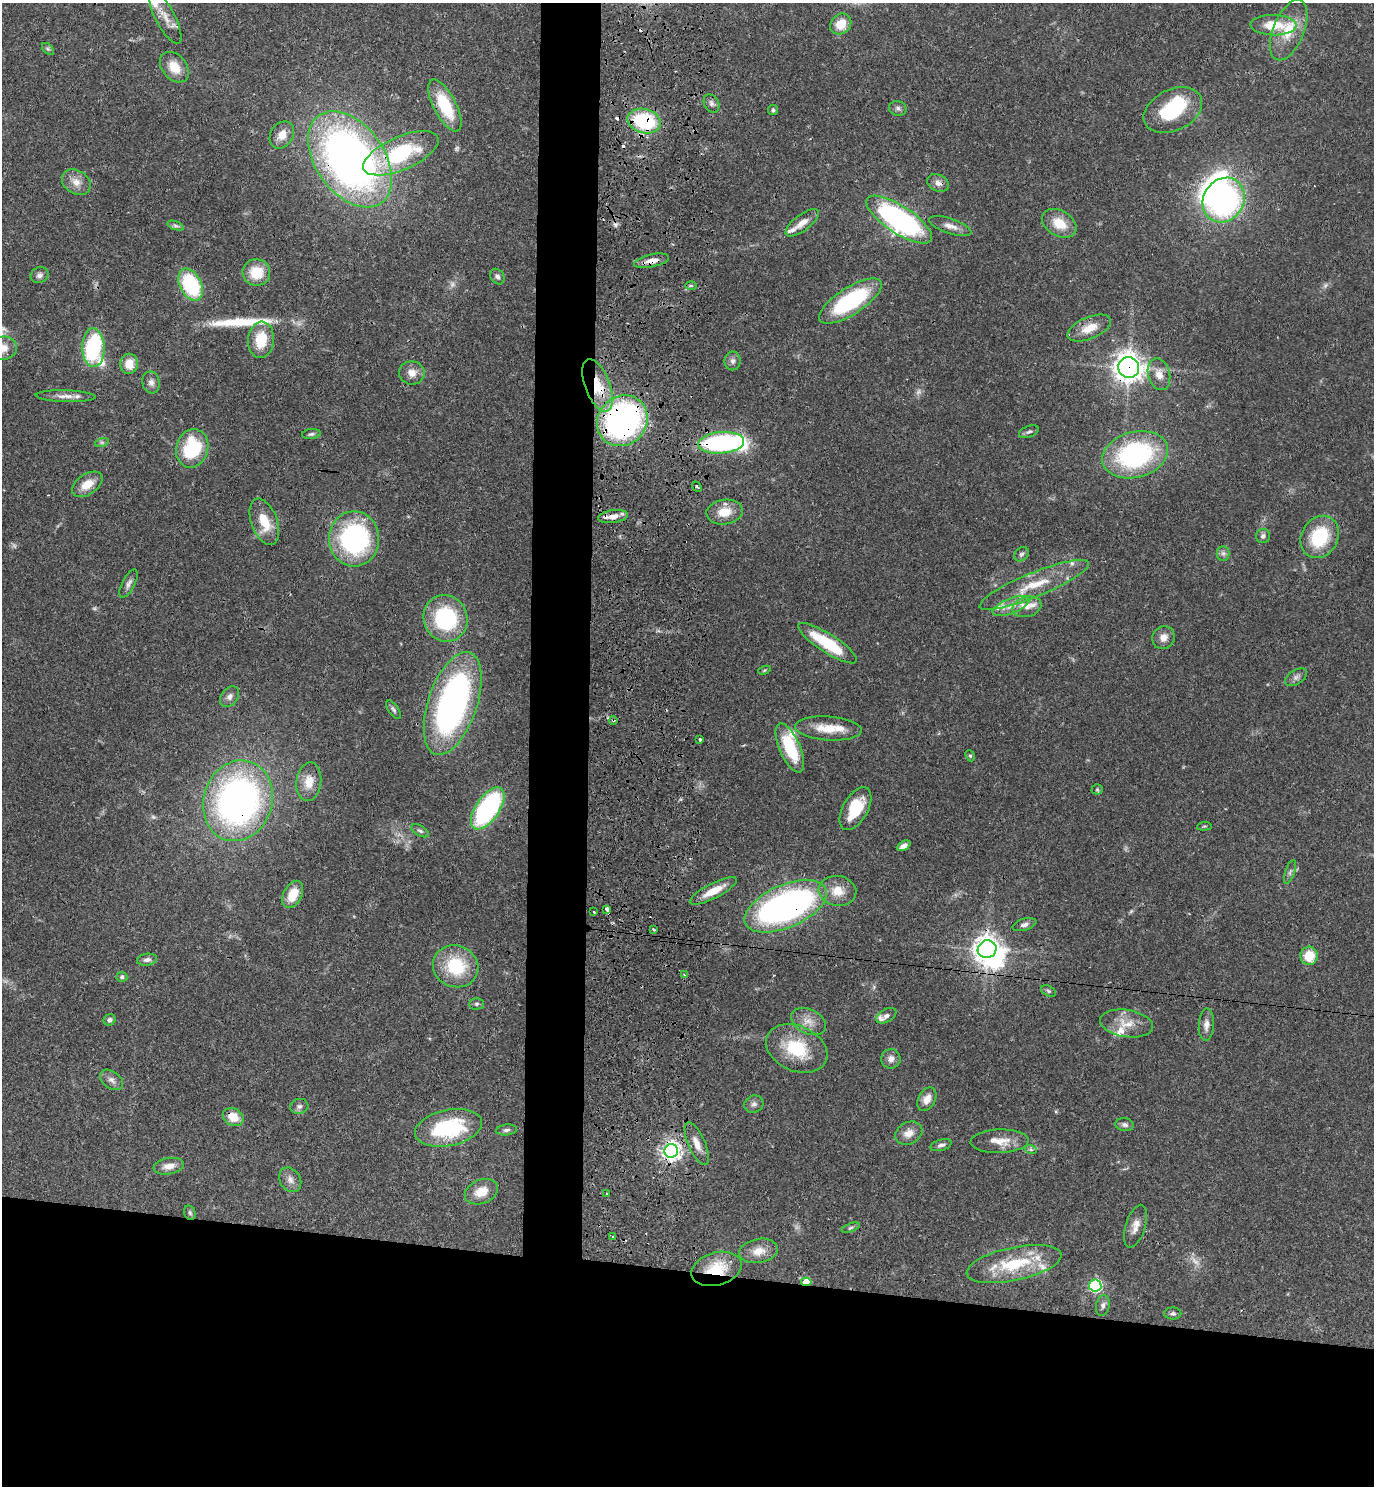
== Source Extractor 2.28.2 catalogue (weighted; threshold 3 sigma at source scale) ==
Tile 8 of 3 x 3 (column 2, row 3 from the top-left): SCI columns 1639-3010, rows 19-1502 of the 4601 x 4479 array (HDU 1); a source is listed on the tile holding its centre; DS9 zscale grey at full resolution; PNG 1376 x 1488 px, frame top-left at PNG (2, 3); each listed source drawn as its Kron ellipse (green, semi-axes under 4 px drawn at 4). Shown black and unused: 18% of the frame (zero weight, under 3 of 4 exposures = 6% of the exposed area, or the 3 px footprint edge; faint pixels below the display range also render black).
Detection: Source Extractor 2.28.2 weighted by HDU 2 'WHT'; one run over the whole footprint, this tile lists its part. Background 0.0595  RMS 0.0031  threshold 0.014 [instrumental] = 3 sigma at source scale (4.5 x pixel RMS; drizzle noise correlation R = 1.50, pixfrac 1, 0.05/0.05 arcsec/px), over >= 5 px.
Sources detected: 173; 11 too faint to see at this stretch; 5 inside a brighter object's white glare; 5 cosmic-ray / hot-pixel residue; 1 long thin detection or spike segment (spike, bleed or trail) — neither listed nor drawn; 14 inside a brighter listed object's ellipse — not listed separately; the other 137 listed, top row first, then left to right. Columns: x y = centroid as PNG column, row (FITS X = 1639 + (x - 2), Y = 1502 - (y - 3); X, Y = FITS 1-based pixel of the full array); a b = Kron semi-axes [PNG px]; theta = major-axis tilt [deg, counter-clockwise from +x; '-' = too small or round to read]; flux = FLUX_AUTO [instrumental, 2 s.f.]
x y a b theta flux
165 17 30 9 -63 4.5
841 24 11 9 43 5.3
1273 25 23 10 -1 8.6
1289 30 32 15 68 10
48 49 7 4 -44 0.57
174 67 17 12 -50 5.5
711 103 10 7 -59 1.2
445 106 28 11 -63 15
898 108 9 7 -17 1
773 110 5 5 - 0.56
1173 110 31 20 26 19
644 121 17 12 -14 27
282 135 14 11 56 3.6
401 153 40 16 24 27
350 159 54 34 -54 200
76 182 15 11 -31 3.3
938 183 11 8 -25 1.9
1224 200 23 20 57 67
899 220 38 13 -33 79
802 223 20 8 37 3.2
1059 223 18 12 -31 6.7
176 226 8 4 -19 0.74
950 226 22 7 -19 2.6
651 261 18 6 12 2.9
256 272 14 13 - 8.2
39 275 9 7 25 1.3
497 277 8 6 -54 1.1
191 285 17 11 -62 27
691 285 6 4 0 0.44
850 301 36 13 32 33
1089 328 23 11 23 5.5
261 340 18 13 85 9.1
3 348 14 11 12 3.2
93 348 19 11 -88 38
733 361 9 8 - 1.3
129 364 10 9 - 4.6
1129 367 10 10 - 340
412 373 13 11 -9 3
1159 374 16 11 -76 3.7
151 382 11 8 -80 1.6
597 385 27 12 -69 13
66 396 30 6 -2 2.8
622 421 26 24 49 98
1029 432 10 5 21 0.86
311 434 9 5 6 0.74
102 442 7 4 18 0.62
721 443 23 11 5 55
192 448 19 16 75 20
1135 455 33 23 15 53
87 484 17 10 34 4.8
697 487 5 2 - 0.42
724 512 18 12 9 5.8
613 517 15 6 8 2.4
264 522 24 13 -69 8
1263 536 7 7 - 0.99
1320 537 22 18 60 17
354 539 27 25 90 54
1223 553 7 6 - 0.97
1021 554 8 6 46 0.86
129 584 15 6 62 1.4
1034 585 59 12 22 12
1011 606 19 7 21 3.2
1027 607 15 10 17 2.7
445 618 23 22 - 29
1164 637 12 11 - 2.6
827 643 34 9 -33 17
764 670 6 4 21 0.38
1296 677 12 7 32 1.3
230 697 11 8 51 1.6
453 703 54 24 71 110
393 709 11 5 -55 0.82
613 720 4 3 - 0.3
828 728 33 12 -4 7.3
700 739 3 3 - 0.85
790 748 26 10 -67 15
970 756 6 4 -65 0.47
309 782 19 12 84 5.2
1097 789 5 5 - 0.46
238 801 41 34 71 130
488 809 24 12 56 52
855 809 23 12 61 11
1204 826 7 3 5 0.37
420 831 10 5 -29 0.82
904 846 7 4 27 1.7
1290 872 12 4 70 0.98
713 891 26 7 27 6
837 891 19 15 -7 5.7
293 894 14 9 64 6.8
786 906 44 21 23 110
607 909 4 3 - 2.5
594 912 3 2 - 0.33
1024 925 12 6 16 1.3
654 930 3 3 - 0.62
987 949 9 8 - 290
1309 956 9 8 - 7
147 960 10 6 8 1.3
456 966 23 20 -22 18
684 975 4 3 - 0.39
122 977 5 5 - 0.78
1048 991 8 5 -27 0.62
476 1004 7 5 0 0.66
886 1016 11 6 27 1.2
110 1020 6 5 - 0.88
809 1022 18 12 -26 3.8
1127 1023 27 13 -9 5.7
1206 1025 16 7 87 2.1
797 1048 32 22 -24 16
891 1059 9 9 - 1.9
111 1080 13 8 -36 1.7
927 1099 12 8 62 3
754 1104 10 8 23 1.2
299 1106 9 7 15 1.1
233 1117 11 8 -30 5.2
1125 1125 9 6 -9 1.1
449 1128 34 18 11 28
506 1130 10 5 7 1
909 1133 14 10 27 3.1
1000 1141 29 12 2 5.1
697 1144 23 8 -66 3.8
941 1145 11 5 17 1.1
1031 1150 6 4 -20 0.59
671 1151 7 7 - 180
169 1166 15 8 9 2.9
290 1180 13 10 -57 2
481 1192 17 12 22 5.5
607 1193 3 2 - 0.61
190 1213 7 5 -74 0.59
1135 1226 22 9 73 3
851 1228 9 4 20 0.56
613 1237 3 3 - 1.4
758 1251 19 12 10 4.3
1014 1264 48 16 12 18
716 1269 26 16 16 12
806 1282 5 4 - 7.8
1095 1286 6 6 - 50
1103 1305 10 7 78 1.2
1173 1313 8 6 0 1
Overlapping masked pixels (flux is a lower limit): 18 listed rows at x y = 644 121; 401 153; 350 159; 651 261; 1089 328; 1129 367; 597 385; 622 421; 721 443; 613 517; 613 720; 238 801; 786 906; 987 949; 233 1117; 671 1151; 716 1269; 806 1282
Isophote crosses this tile's border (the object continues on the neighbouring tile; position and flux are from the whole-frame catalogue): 2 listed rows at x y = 165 17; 3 348